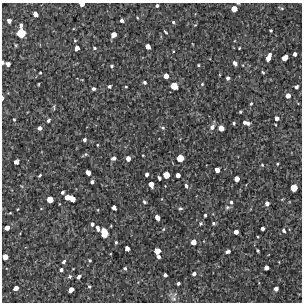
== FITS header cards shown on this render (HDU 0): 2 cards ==
NAXIS1  =                  300 / Width of image
NAXIS2  =                  300 / Height of image

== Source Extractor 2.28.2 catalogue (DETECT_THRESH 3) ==
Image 300 x 300 px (HDU 0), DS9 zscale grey, 1 PNG px = 1 image px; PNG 304 x 304 px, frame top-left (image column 1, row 300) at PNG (2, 3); no overlay
Background 3050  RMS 240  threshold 713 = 3 sigma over >= 5 px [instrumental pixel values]
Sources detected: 128; all 128 listed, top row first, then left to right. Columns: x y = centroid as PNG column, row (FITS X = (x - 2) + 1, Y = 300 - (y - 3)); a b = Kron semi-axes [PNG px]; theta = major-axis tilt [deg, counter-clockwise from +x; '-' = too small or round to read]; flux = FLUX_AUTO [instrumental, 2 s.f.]
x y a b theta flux
238 3 3 2 - 17000
82 4 4 3 - 98000
157 6 3 3 - 30000
281 8 8 4 -23 26000
234 9 5 5 - 150000
35 14 5 4 - 110000
137 18 4 2 - 12000
122 20 4 4 - 59000
9 21 4 4 - 71000
173 22 4 3 - 25000
21 25 5 4 - 46000
195 25 5 3 - 13000
271 30 3 3 - 21000
165 32 4 2 - 22000
21 33 7 6 - 370000
114 35 5 4 - 130000
75 41 4 4 - 14000
148 46 5 4 - 110000
77 48 5 4 - 100000
94 48 5 4 - 25000
239 48 3 2 - 14000
173 51 3 2 - 12000
295 54 4 3 - 58000
268 57 7 4 68 150000
285 58 5 4 - 160000
3 62 4 3 - 33000
235 63 5 4 - 76000
8 64 4 4 - 74000
198 65 3 3 - 16000
112 66 4 4 - 24000
263 72 4 3 - 25000
40 73 3 2 - 16000
166 76 4 4 - 100000
228 78 4 4 - 42000
145 82 3 3 - 35000
39 84 3 2 - 13000
202 84 5 4 - 17000
109 86 3 3 - 32000
174 86 6 5 - 240000
126 87 3 2 - 15000
296 87 4 3 - 47000
93 89 4 3 - 44000
288 96 5 5 - 95000
2 98 4 2 - 38000
251 104 4 3 - 18000
54 107 8 3 -85 18000
240 112 3 3 - 16000
277 118 4 4 - 72000
14 120 4 3 - 15000
48 120 5 4 - 36000
244 122 4 3 - 39000
234 123 3 3 - 22000
248 123 5 4 - 48000
212 127 6 5 - 73000
40 128 4 4 - 57000
163 128 6 5 - 28000
221 128 5 5 - 140000
84 140 4 3 - 41000
97 145 4 2 - 12000
86 154 5 4 - 21000
143 155 3 2 - 11000
114 158 4 4 - 59000
128 158 4 4 - 100000
180 158 6 5 - 230000
16 162 4 4 - 84000
277 164 3 2 - 17000
262 165 4 3 - 15000
217 170 5 4 - 110000
88 173 5 4 - 110000
147 174 4 3 - 55000
40 175 4 2 - 22000
166 175 5 5 - 190000
178 175 4 4 - 82000
159 178 4 3 - 46000
237 179 5 4 - 110000
92 182 4 3 - 42000
151 184 5 4 - 120000
186 186 5 4 - 46000
294 188 6 5 - 230000
62 192 3 3 - 38000
67 197 4 4 - 120000
72 198 6 5 - 180000
50 199 5 5 - 180000
144 202 5 3 - 24000
231 202 5 4 - 30000
267 204 4 4 - 65000
114 207 4 4 - 75000
227 207 6 5 - 33000
180 208 4 4 - 27000
18 209 4 2 - 11000
98 210 4 2 - 11000
10 213 3 2 - 12000
205 215 3 3 - 28000
157 218 5 4 - 110000
213 223 4 3 - 24000
92 224 4 3 - 43000
201 224 5 5 - 25000
7 228 4 4 - 99000
98 228 6 3 -73 52000
262 228 4 4 - 60000
163 229 5 4 - 18000
284 230 4 3 - 37000
236 232 4 4 - 92000
104 233 8 5 -78 230000
258 237 3 2 - 13000
116 242 4 3 - 24000
193 242 5 4 - 120000
127 248 5 4 - 93000
157 251 5 5 - 170000
228 251 6 4 21 45000
258 251 3 3 - 24000
5 257 5 5 - 140000
158 257 4 3 - 47000
90 260 3 3 - 18000
64 262 4 3 - 36000
125 268 4 4 - 30000
266 268 4 4 - 87000
61 270 4 4 - 49000
194 274 4 3 - 52000
165 275 4 4 - 50000
70 277 5 5 - 30000
79 277 5 3 - 47000
178 283 4 3 - 35000
89 286 4 4 - 24000
16 288 5 4 - 96000
276 289 4 4 - 74000
71 290 5 4 - 120000
173 298 10 8 -63 64000
At the frame edge (FLAGS 8, measured only in part): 5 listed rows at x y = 238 3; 82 4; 3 62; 2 98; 5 257